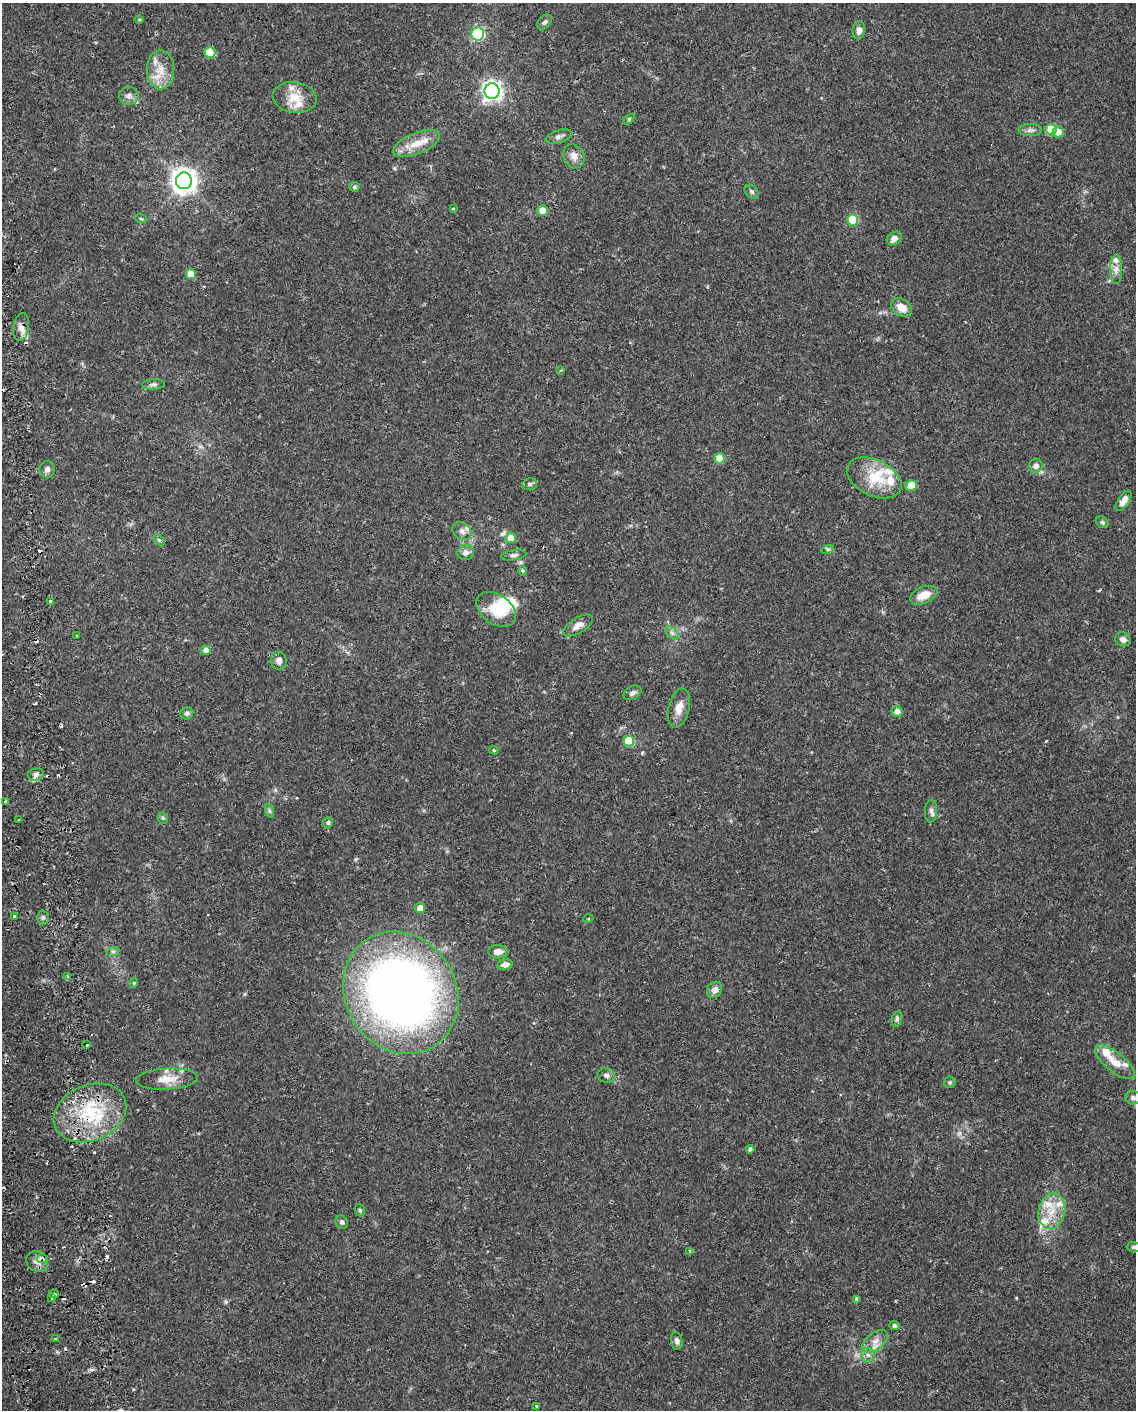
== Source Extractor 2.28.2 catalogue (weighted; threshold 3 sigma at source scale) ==
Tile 7 of 4 x 3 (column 3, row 2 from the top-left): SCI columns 2309-3442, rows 1513-2920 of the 4619 x 4393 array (HDU 1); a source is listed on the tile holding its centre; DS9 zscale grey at full resolution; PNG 1138 x 1412 px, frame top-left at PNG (2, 3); each listed source drawn as its Kron ellipse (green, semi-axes under 4 px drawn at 4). Shown black and unused: <1% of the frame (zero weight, under 2 of 3 exposures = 5% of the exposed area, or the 3 px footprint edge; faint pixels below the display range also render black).
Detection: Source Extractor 2.28.2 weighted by HDU 2 'WHT'; one run over the whole footprint, this tile lists its part. Background 0.0303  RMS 0.0033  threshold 0.015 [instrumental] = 3 sigma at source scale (4.5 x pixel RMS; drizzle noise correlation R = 1.50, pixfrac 1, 0.0396/0.0396 arcsec/px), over >= 5 px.
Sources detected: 140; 1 inside a brighter object's white glare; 21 cosmic-ray / hot-pixel residue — neither listed nor drawn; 15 inside a brighter listed object's ellipse — not listed separately; the other 103 listed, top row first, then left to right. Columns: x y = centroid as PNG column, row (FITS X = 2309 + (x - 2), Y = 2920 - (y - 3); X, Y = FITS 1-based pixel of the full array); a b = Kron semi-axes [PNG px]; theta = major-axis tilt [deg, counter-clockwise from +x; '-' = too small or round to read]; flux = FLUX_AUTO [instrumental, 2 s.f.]
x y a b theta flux
139 19 4 4 - 0.37
544 22 9 5 47 0.92
859 30 9 6 85 1.7
478 34 6 6 - 44
210 53 5 5 - 11
160 70 19 13 -89 6.2
492 91 7 7 - 160
129 96 9 9 - 1.6
295 97 22 15 -8 6.3
629 119 6 4 46 0.4
1051 129 5 5 - 12
1030 130 12 6 1 1.2
1058 132 5 5 - 3.2
559 137 13 6 18 1.3
417 143 25 10 22 5.9
574 156 12 10 -65 2.7
184 181 8 8 - 310
354 187 5 5 - 0.62
752 192 8 6 -46 0.81
453 209 3 3 - 0.36
542 211 5 5 - 4.2
141 219 6 3 -20 0.41
853 220 5 5 - 15
894 238 8 6 31 1.8
1116 269 15 6 90 1.9
191 274 5 5 - 5.8
901 307 11 8 -34 3.7
21 327 14 8 82 2.2
561 370 4 3 - 0.35
153 384 11 5 4 0.87
720 458 5 5 - 8.8
1036 466 7 7 - 1.8
47 469 8 7 - 1.4
874 478 29 18 -26 11
530 484 7 5 16 0.82
911 486 6 5 - 8.6
1124 501 12 5 57 2.6
1102 522 7 5 -32 0.57
462 531 10 8 -43 1.7
511 538 5 5 - 3.3
159 540 7 4 -45 0.49
828 549 6 4 19 0.56
466 552 8 7 - 1.7
514 555 13 5 9 1.1
523 571 5 4 - 0.5
924 595 14 8 22 4.4
50 601 3 3 - 1.4
496 609 22 14 -36 9.5
578 625 17 7 31 2.3
672 633 8 5 -45 0.89
77 636 3 3 - 0.43
1123 639 8 7 - 1.5
206 650 5 4 - 1.9
279 661 9 8 - 1.4
632 693 9 6 28 1.2
679 708 20 10 76 3.4
897 711 5 5 - 1.9
187 713 6 6 - 0.96
629 741 5 5 - 13
494 750 4 3 - 0.36
36 775 8 6 17 1.1
6 801 4 3 - 1.8
270 811 7 4 -71 0.58
931 811 11 6 85 1.2
163 818 5 5 - 0.51
19 820 3 3 - 1.3
328 823 5 5 - 0.7
420 908 5 5 - 3
14 916 3 3 - 1.2
43 917 7 6 - 0.67
588 919 5 3 - 0.28
113 951 7 4 18 0.65
498 952 9 7 1 2.1
505 965 8 5 10 2.2
67 976 4 3 - 0.39
134 983 4 4 - 0.32
714 990 8 7 - 1.7
401 993 63 55 -58 310
897 1019 8 5 76 0.74
87 1045 3 3 - 1
1115 1062 24 10 -38 5.1
606 1075 9 7 -14 1.2
167 1079 31 10 3 5.3
950 1082 6 5 - 0.61
1133 1098 8 7 - 0.92
90 1113 37 28 23 24
750 1149 4 4 - 2.6
360 1210 6 5 - 0.55
1052 1211 18 13 77 6.3
342 1222 7 6 - 0.77
1134 1247 7 5 -2 0.65
690 1251 4 3 - 0.75
42 1258 5 5 - 3.3
37 1261 11 10 - 2.4
54 1294 5 3 - 3
52 1297 3 3 - 1.5
856 1299 4 3 - 3.3
894 1325 5 4 - 0.97
56 1339 3 3 - 1.3
677 1341 9 5 -80 1.3
875 1341 15 8 39 2.9
868 1355 7 7 - 1.3
536 1406 3 3 - 1.3
Overlapping masked pixels (flux is a lower limit): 5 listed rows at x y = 21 327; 90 1113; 42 1258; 37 1261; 54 1294